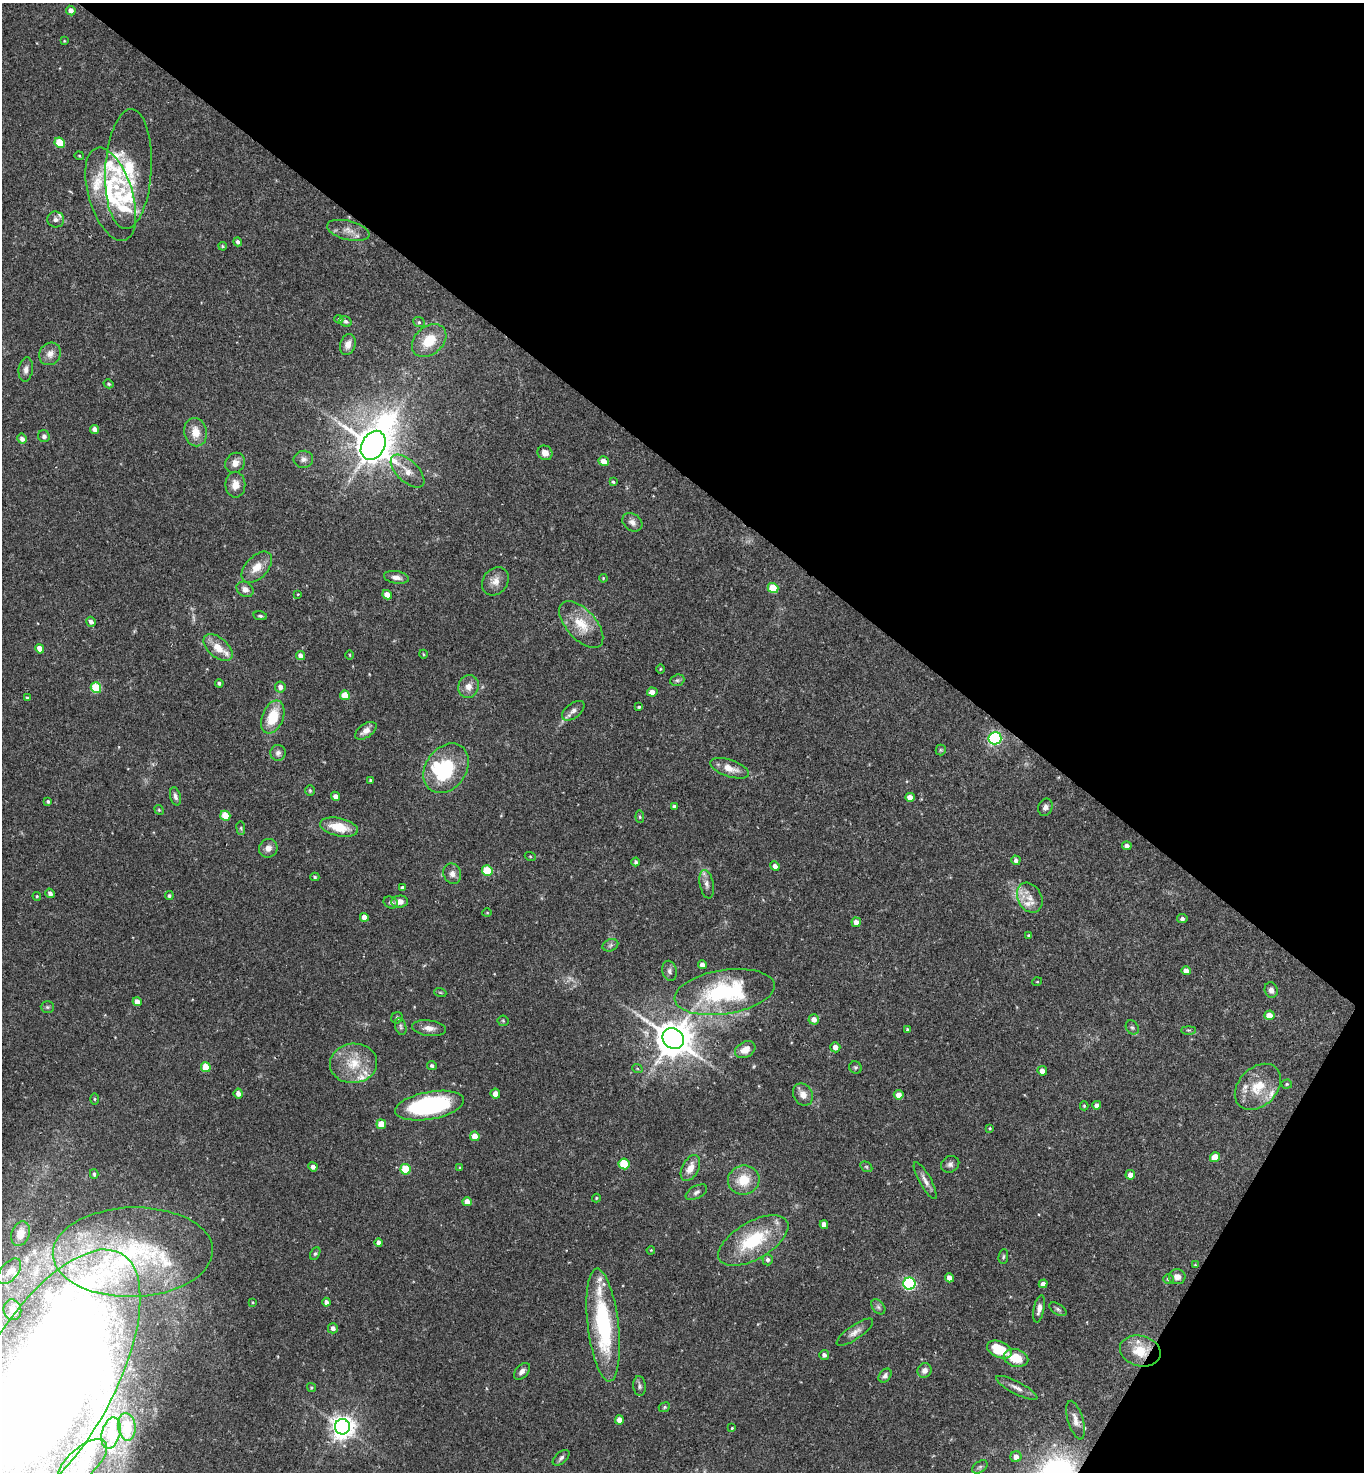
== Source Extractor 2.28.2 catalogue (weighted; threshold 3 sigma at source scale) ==
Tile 8 of 4 x 4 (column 4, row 2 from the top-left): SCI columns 4236-5597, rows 2941-4410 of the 5888 x 5882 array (HDU 1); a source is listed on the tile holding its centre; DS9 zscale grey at full resolution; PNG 1366 x 1474 px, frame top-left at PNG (2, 3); each listed source drawn as its Kron ellipse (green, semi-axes under 4 px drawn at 4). Shown black and unused: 36% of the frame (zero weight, under 2 of 3 exposures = <1% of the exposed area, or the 3 px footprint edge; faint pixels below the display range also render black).
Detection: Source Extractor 2.28.2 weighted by HDU 2 'WHT'; one run over the whole footprint, this tile lists its part. Background 0.0752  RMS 0.005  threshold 0.0223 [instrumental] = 3 sigma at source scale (4.5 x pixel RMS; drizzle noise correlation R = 1.50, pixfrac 1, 0.05/0.05 arcsec/px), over >= 5 px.
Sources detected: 232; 2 too faint to see at this stretch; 3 inside a brighter object's white glare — neither listed nor drawn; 24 inside a brighter listed object's ellipse — not listed separately; the other 203 listed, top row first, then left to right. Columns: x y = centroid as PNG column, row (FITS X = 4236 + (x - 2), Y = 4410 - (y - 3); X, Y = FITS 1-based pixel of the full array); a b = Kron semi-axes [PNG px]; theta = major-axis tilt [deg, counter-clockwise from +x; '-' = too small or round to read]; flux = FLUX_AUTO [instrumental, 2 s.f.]
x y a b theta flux
71 10 5 4 - 2.6
64 41 4 3 - 0.4
60 143 5 5 - 13
79 156 4 3 - 0.45
128 169 60 23 87 25
111 194 48 22 -73 30
56 219 8 8 - 2.3
348 230 22 9 -14 5.1
238 242 4 4 - 1.3
223 246 4 3 - 0.58
339 319 4 3 - 0.53
346 321 6 5 - 1
419 322 6 5 - 0.88
429 341 19 14 41 13
348 344 11 7 73 3.4
50 354 12 10 54 3.7
26 370 12 7 83 2.4
109 384 5 4 - 0.81
95 429 4 4 - 2.6
196 432 14 11 -79 6.7
44 436 6 5 - 1.3
22 439 5 4 - 2.3
373 445 15 11 61 1200
545 453 8 7 - 3
303 459 10 8 6 2.1
604 461 5 4 - 5.2
235 463 11 9 50 3.5
408 471 21 10 -44 5.9
613 482 4 4 - 0.68
235 485 13 10 -89 4.9
632 522 11 8 -37 2.6
257 567 19 11 46 6.6
396 577 13 6 -9 2.6
603 578 4 3 - 0.39
495 581 15 12 52 4.4
773 588 5 5 - 14
245 589 9 7 -31 2.7
298 594 3 3 - 0.38
387 595 5 4 - 4.4
260 616 7 4 -11 0.84
91 622 5 4 - 2.1
581 624 28 15 -48 12
218 647 17 9 -41 7.2
40 649 5 4 - 4.9
423 654 4 3 - 0.41
350 655 5 3 - 0.38
300 656 5 4 - 2.6
660 669 5 3 - 0.42
677 680 7 5 19 1.1
219 683 4 4 - 1.1
280 687 5 5 - 2.2
468 687 12 10 71 4
96 688 5 5 - 24
652 692 5 4 - 3
345 695 5 4 - 8.4
27 698 3 3 - 0.55
639 707 3 3 - 0.61
573 711 13 7 38 2.5
273 717 17 10 68 14
366 731 12 6 35 3.2
995 738 6 6 - 99
941 750 5 5 - 0.59
278 753 8 8 - 1.7
446 768 27 20 55 33
729 768 20 8 -19 6.2
371 780 3 3 - 0.65
310 790 5 5 - 0.67
175 796 9 5 -75 1.6
335 796 5 4 - 2.1
910 797 5 4 - 4.1
48 801 3 3 - 0.83
674 806 4 3 - 1
1045 807 9 7 66 1.9
159 810 5 4 - 0.52
225 816 5 5 - 12
640 817 6 4 -83 0.72
339 827 19 9 -12 11
241 828 7 3 -83 0.69
1127 846 5 4 - 1.8
268 848 10 9 - 3.1
530 856 5 3 - 0.46
1016 860 5 4 - 1.5
636 862 4 4 - 1
775 866 5 4 - 2.3
487 871 5 5 - 18
452 874 10 8 -68 2.7
315 877 4 3 - 0.64
707 884 14 7 -79 2.6
402 888 4 3 - 1.3
50 893 5 4 - 1.6
37 896 4 3 - 0.57
169 896 4 4 - 0.93
1030 898 16 12 -62 5.7
391 902 7 5 -23 1.3
400 902 8 6 6 3.5
487 913 5 3 - 0.38
364 917 4 4 - 3.4
1182 919 5 4 - 1.3
856 922 5 4 - 3.2
1029 936 4 3 - 0.84
610 945 8 6 22 1.2
702 965 4 4 - 2.6
669 971 10 7 -79 1.5
1186 971 5 4 - 3.6
1037 982 5 3 - 0.36
1271 990 8 6 -74 1.9
440 992 6 4 -19 0.56
725 992 50 22 9 56
137 1002 5 4 - 4.2
47 1007 7 5 -1 0.97
1269 1015 5 4 - 4.2
397 1018 6 5 - 1
814 1019 5 5 - 3.1
503 1021 5 5 - 0.73
401 1027 8 5 -74 1.2
1132 1027 7 6 - 1.1
429 1028 17 7 -7 3.5
907 1029 4 3 - 0.76
1188 1030 7 3 0 0.7
673 1039 11 10 - 1300
835 1047 5 5 - 3.1
745 1050 11 7 29 5.3
353 1063 24 19 5 14
432 1066 5 4 - 0.97
206 1067 5 4 - 10
855 1067 6 6 - 0.87
637 1068 5 3 - 0.46
1042 1071 5 4 - 2.5
1287 1084 5 4 - 0.63
1258 1087 26 19 45 14
238 1093 5 4 - 2.7
495 1094 5 5 - 3.3
803 1095 11 9 -58 3.9
899 1095 5 5 - 3.4
95 1099 5 3 - 0.54
1097 1105 4 4 - 2.1
430 1106 35 13 10 70
1084 1106 4 4 - 0.56
381 1124 5 5 - 9
990 1128 4 3 - 0.48
475 1136 5 4 - 6.2
1215 1157 5 5 - 8.2
624 1164 5 5 - 22
950 1164 9 8 - 1.8
313 1167 4 4 - 2
866 1167 6 4 -30 0.72
460 1168 3 3 - 0.51
690 1168 14 8 63 5.6
405 1169 5 5 - 17
94 1174 5 3 - 0.97
1130 1175 4 4 - 3.3
744 1180 16 14 18 12
925 1181 21 6 -61 2.8
696 1192 11 6 28 1.7
596 1198 4 4 - 0.53
467 1202 4 4 - 4.3
824 1225 4 4 - 3.1
20 1234 13 9 70 5
753 1241 39 18 30 31
379 1242 4 4 - 2.3
651 1250 4 3 - 0.41
133 1252 80 44 2 93
315 1253 7 4 62 0.84
1003 1257 7 5 83 0.8
768 1260 5 5 - 1.4
1195 1265 4 4 - 0.44
9 1271 15 8 50 3.8
1177 1277 8 7 - 3.2
949 1278 4 4 - 2.9
1168 1279 5 4 - 0.78
909 1284 6 6 - 77
1043 1284 4 4 - 2.1
252 1302 4 2 - 0.38
326 1302 4 4 - 2
878 1307 8 5 -51 1.3
1039 1309 14 5 78 2.6
1058 1309 9 5 -32 1.1
12 1310 10 9 - 2.7
603 1325 57 15 -83 54
333 1328 5 5 - 1.8
855 1332 21 7 35 3.3
999 1349 13 8 -24 16
1140 1351 21 15 -15 11
824 1355 5 5 - 1.6
1016 1358 12 8 -15 11
924 1370 7 6 - 2.6
522 1371 10 6 47 2.2
885 1376 7 5 51 1.5
45 1385 152 65 60 1600
639 1386 10 6 -86 1.4
311 1388 5 4 - 0.64
1017 1388 23 6 -27 3.2
664 1407 6 4 23 0.7
619 1420 5 4 - 3.5
1076 1420 20 7 -74 3.3
127 1427 14 8 -84 4.9
342 1427 7 7 - 410
732 1428 3 3 - 0.43
111 1433 16 9 76 5.6
1016 1457 5 5 - 2.9
561 1458 10 5 42 1.4
82 1463 32 14 43 15
980 1467 8 5 36 1.2
Overlapping masked pixels (flux is a lower limit): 2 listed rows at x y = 348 230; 1140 1351
Isophote crosses this tile's border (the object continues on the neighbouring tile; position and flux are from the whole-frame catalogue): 1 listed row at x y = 45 1385